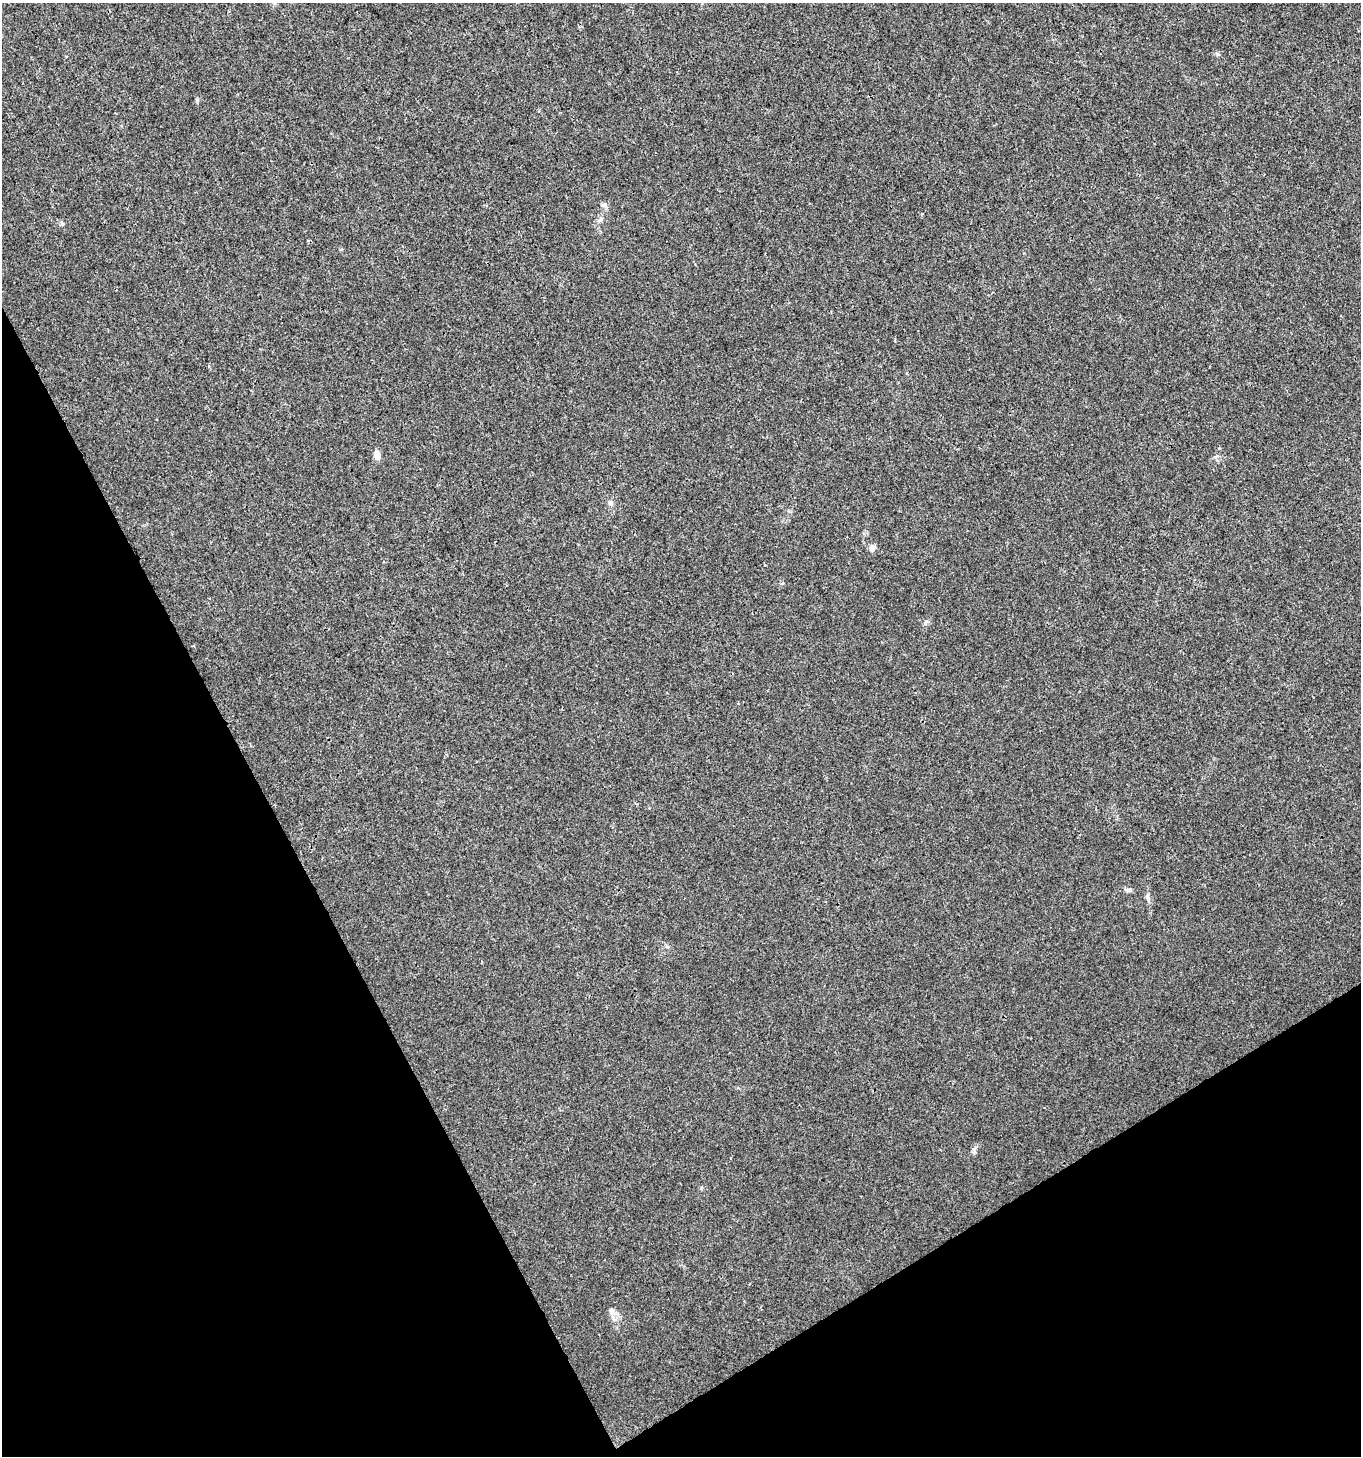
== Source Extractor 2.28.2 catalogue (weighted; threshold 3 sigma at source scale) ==
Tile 14 of 4 x 4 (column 2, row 4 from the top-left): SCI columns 1467-2825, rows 4-1457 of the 5713 x 5819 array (HDU 1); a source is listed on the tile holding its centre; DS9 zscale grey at full resolution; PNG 1363 x 1458 px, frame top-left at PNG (2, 3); no overlay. Shown black and unused: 27% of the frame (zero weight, under 3 of 4 exposures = <1% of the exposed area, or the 3 px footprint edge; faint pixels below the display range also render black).
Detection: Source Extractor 2.28.2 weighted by HDU 2 'WHT'; one run over the whole footprint, this tile lists its part. Background 0.00761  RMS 0.0026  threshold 0.0117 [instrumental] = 3 sigma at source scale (4.5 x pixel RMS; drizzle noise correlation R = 1.50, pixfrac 1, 0.0396/0.0396 arcsec/px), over >= 5 px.
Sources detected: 13; all 13 listed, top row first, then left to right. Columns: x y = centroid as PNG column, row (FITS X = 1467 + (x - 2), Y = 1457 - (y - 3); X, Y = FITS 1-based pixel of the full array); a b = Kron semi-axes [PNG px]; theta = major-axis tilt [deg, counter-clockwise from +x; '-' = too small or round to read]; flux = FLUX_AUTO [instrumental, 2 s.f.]
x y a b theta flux
197 101 6 5 - 0.39
603 205 8 6 1 0.68
600 219 7 5 45 0.62
62 223 7 5 -88 0.51
377 455 9 6 -82 2.1
610 503 7 6 - 0.97
872 548 9 7 69 1.1
926 622 8 5 59 0.58
1129 890 10 5 -6 0.8
1147 897 11 6 -79 0.91
667 947 6 4 -2 0.4
611 1310 6 6 - 0.65
614 1319 9 4 -71 0.72
Unlisted compact peaks at least as high as the median listed source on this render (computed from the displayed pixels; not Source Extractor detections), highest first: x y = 1217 54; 974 1149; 1215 457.